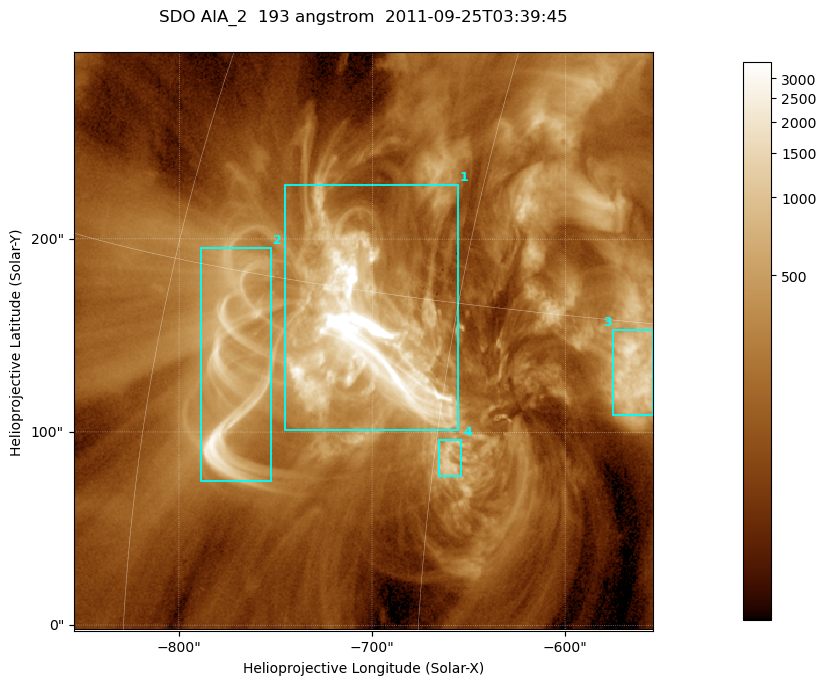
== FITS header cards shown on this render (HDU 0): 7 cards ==
TELESCOP= 'SDO     '           /
INSTRUME= 'AIA_2   '           /
WAVELNTH=                  193 /
WAVEUNIT= 'angstrom'           /
DATE-OBS= '2011-09-25T03:39:45.90' /
CTYPE1  = 'HPLN-TAN'           /
CTYPE2  = 'HPLT-TAN'           /

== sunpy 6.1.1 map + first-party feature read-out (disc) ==
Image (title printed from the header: SDO AIA_2  193 angstrom  2011-09-25T03:39:45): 499 x 499 px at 0.601 arcsec/px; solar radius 957 arcsec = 1592 px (partial field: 3.1% of the solar disc is inside the frame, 100% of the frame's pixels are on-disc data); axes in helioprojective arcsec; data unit not stated in the header (colour bar unlabelled)
Orientation: roll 0.0576 deg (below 1 deg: not rotated)
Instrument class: DISC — disc imager (sunpy class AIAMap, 193 A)
Bright regions (active regions / flare kernels): reference = the on-disc median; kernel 5 px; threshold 5 sigma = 567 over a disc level ~167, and >= 1.15x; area >= 249 px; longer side >= 6 px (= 3.6 arcsec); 4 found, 4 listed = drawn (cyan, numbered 1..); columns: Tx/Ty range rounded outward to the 2 arcsec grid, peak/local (2 s.f.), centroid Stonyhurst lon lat
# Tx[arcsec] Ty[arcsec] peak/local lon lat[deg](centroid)
1 -746..-654 100..228 78 -49 +14
2 -790..-752 74..196 17 -55 +12
3 -576..-554 108..154 11 -37 +13
4 -666..-654 76..96 6.7 -44 +10